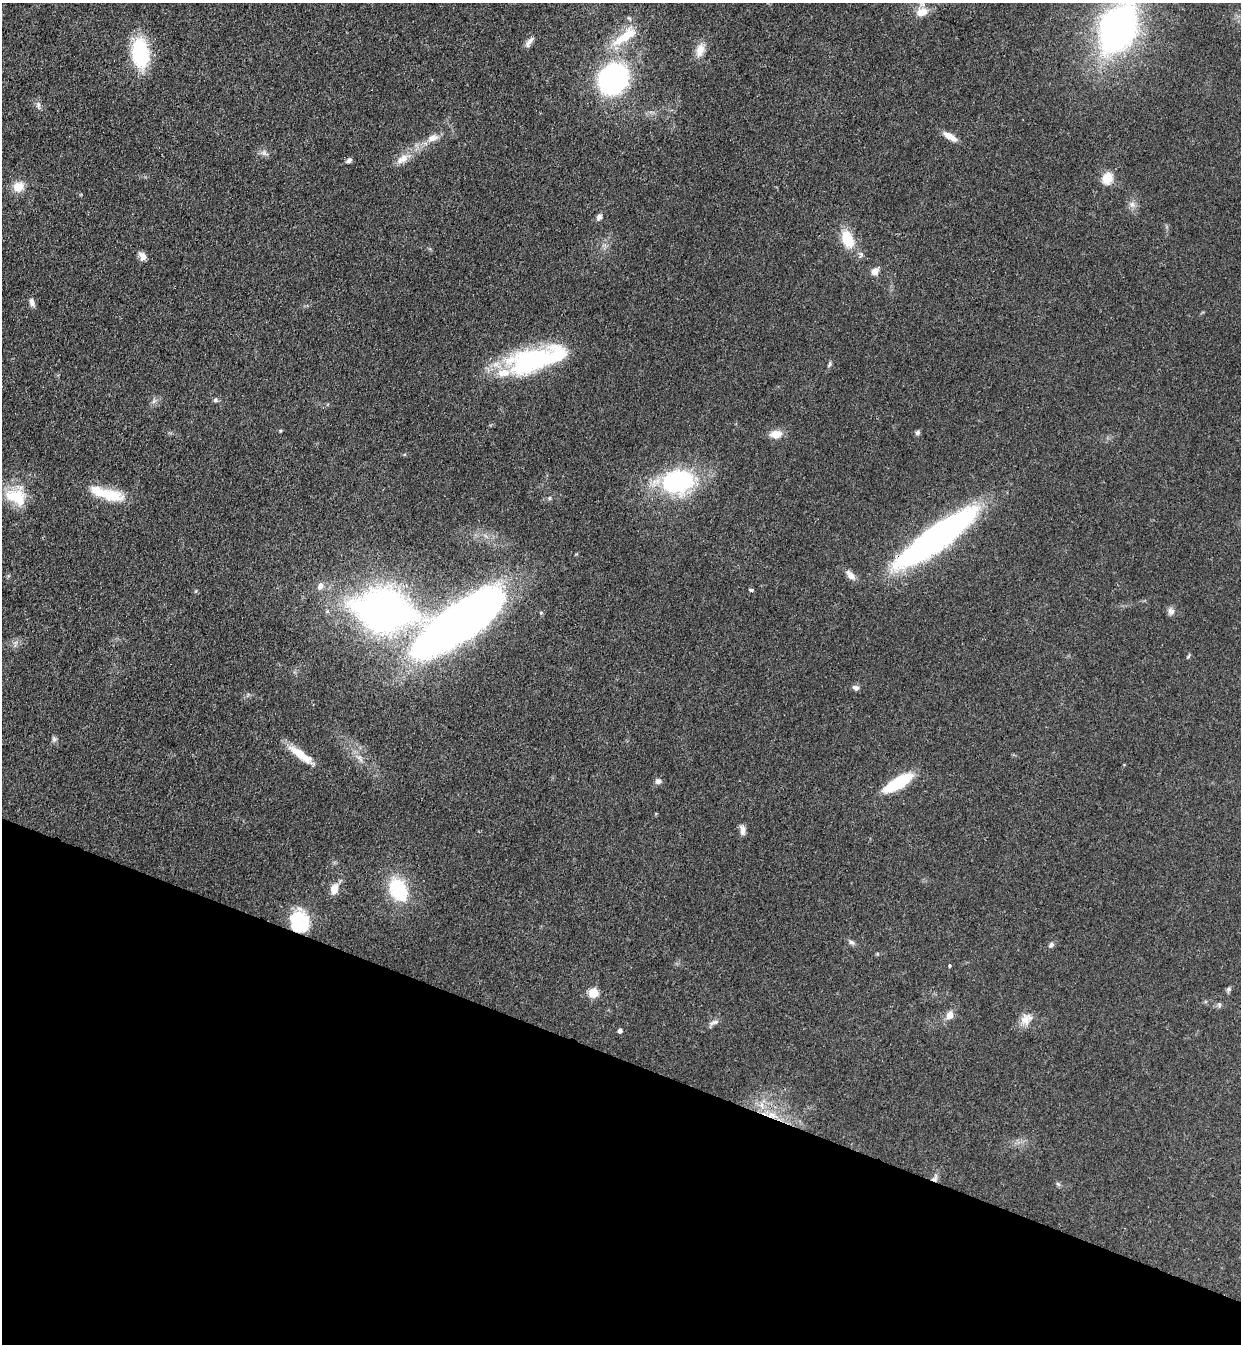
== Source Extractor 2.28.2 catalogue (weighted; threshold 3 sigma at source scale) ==
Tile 15 of 4 x 4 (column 3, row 4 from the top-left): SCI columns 2724-3962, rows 45-1386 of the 5574 x 5458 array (HDU 1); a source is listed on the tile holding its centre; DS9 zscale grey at full resolution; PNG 1243 x 1346 px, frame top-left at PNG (2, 3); no overlay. Shown black and unused: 21% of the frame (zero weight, under 3 of 4 exposures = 6% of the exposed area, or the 3 px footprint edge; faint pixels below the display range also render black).
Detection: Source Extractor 2.28.2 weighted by HDU 2 'WHT'; one run over the whole footprint, this tile lists its part. Background 0.0826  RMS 0.0066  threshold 0.0298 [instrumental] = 3 sigma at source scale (4.5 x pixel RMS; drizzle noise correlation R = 1.50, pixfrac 1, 0.05/0.05 arcsec/px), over >= 5 px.
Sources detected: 65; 3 inside a brighter object's white glare — not listed; the other 62 listed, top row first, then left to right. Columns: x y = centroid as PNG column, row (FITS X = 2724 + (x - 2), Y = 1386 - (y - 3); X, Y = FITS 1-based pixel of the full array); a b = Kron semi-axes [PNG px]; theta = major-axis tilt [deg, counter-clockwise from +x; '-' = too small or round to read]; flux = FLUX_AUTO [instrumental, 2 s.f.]
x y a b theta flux
922 12 13 10 20 8.2
1118 28 32 23 68 290
624 37 39 11 34 19
529 42 18 5 54 3.1
700 50 17 10 77 7.1
140 53 25 14 -84 57
613 79 27 22 53 120
38 105 7 4 89 1.4
950 136 17 7 -31 6.5
432 138 15 9 20 5.5
264 153 8 6 -89 2.2
402 159 19 10 33 7.2
349 160 7 5 42 2
1107 178 6 5 - 32
18 187 14 12 26 8.4
1132 204 9 7 90 2.7
599 217 8 6 53 2.3
848 239 19 12 -66 18
142 256 10 7 -57 4.1
875 271 9 7 51 4.4
32 302 11 6 -79 2.5
533 360 65 25 20 90
829 364 9 5 62 1.3
215 400 6 5 - 1.3
154 401 7 4 71 1.5
917 433 7 5 47 1.5
776 434 16 10 5 6.5
678 482 40 32 24 69
108 494 42 12 -16 23
16 497 30 18 -26 20
549 498 5 5 - 0.95
936 538 82 19 36 230
850 575 15 8 -49 4.1
320 586 9 7 63 3.2
751 590 4 3 - 2.9
383 610 39 29 -8 370
1171 611 9 9 - 2.8
461 621 81 26 35 570
1188 656 7 4 46 0.83
856 688 8 6 -18 2.4
54 739 6 6 - 1.5
301 754 34 9 -36 13
658 781 7 7 - 2.2
898 783 29 9 31 38
742 830 12 6 -89 3.4
334 889 14 9 76 6.3
398 890 26 17 -64 36
298 916 12 8 23 25
851 942 8 6 -16 1.7
1051 945 8 6 39 1.7
950 966 4 4 - 0.8
1229 989 7 6 - 1.4
593 993 5 5 - 30
1219 1005 6 4 72 1.1
950 1015 11 9 59 4.7
1026 1019 17 13 41 7.2
714 1022 15 6 17 2.6
620 1030 5 4 - 2.1
761 1105 9 4 -82 2.6
772 1115 14 8 -15 7.3
935 1178 11 7 58 2.7
1058 1184 6 5 - 1
Overlapping masked pixels (flux is a lower limit): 4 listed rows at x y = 936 538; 461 621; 772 1115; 935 1178
Isophote crosses this tile's border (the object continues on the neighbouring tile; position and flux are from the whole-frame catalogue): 2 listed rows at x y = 922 12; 1118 28
Unlisted compact peaks at least as high as the median listed source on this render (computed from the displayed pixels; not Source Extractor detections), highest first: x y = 280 431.